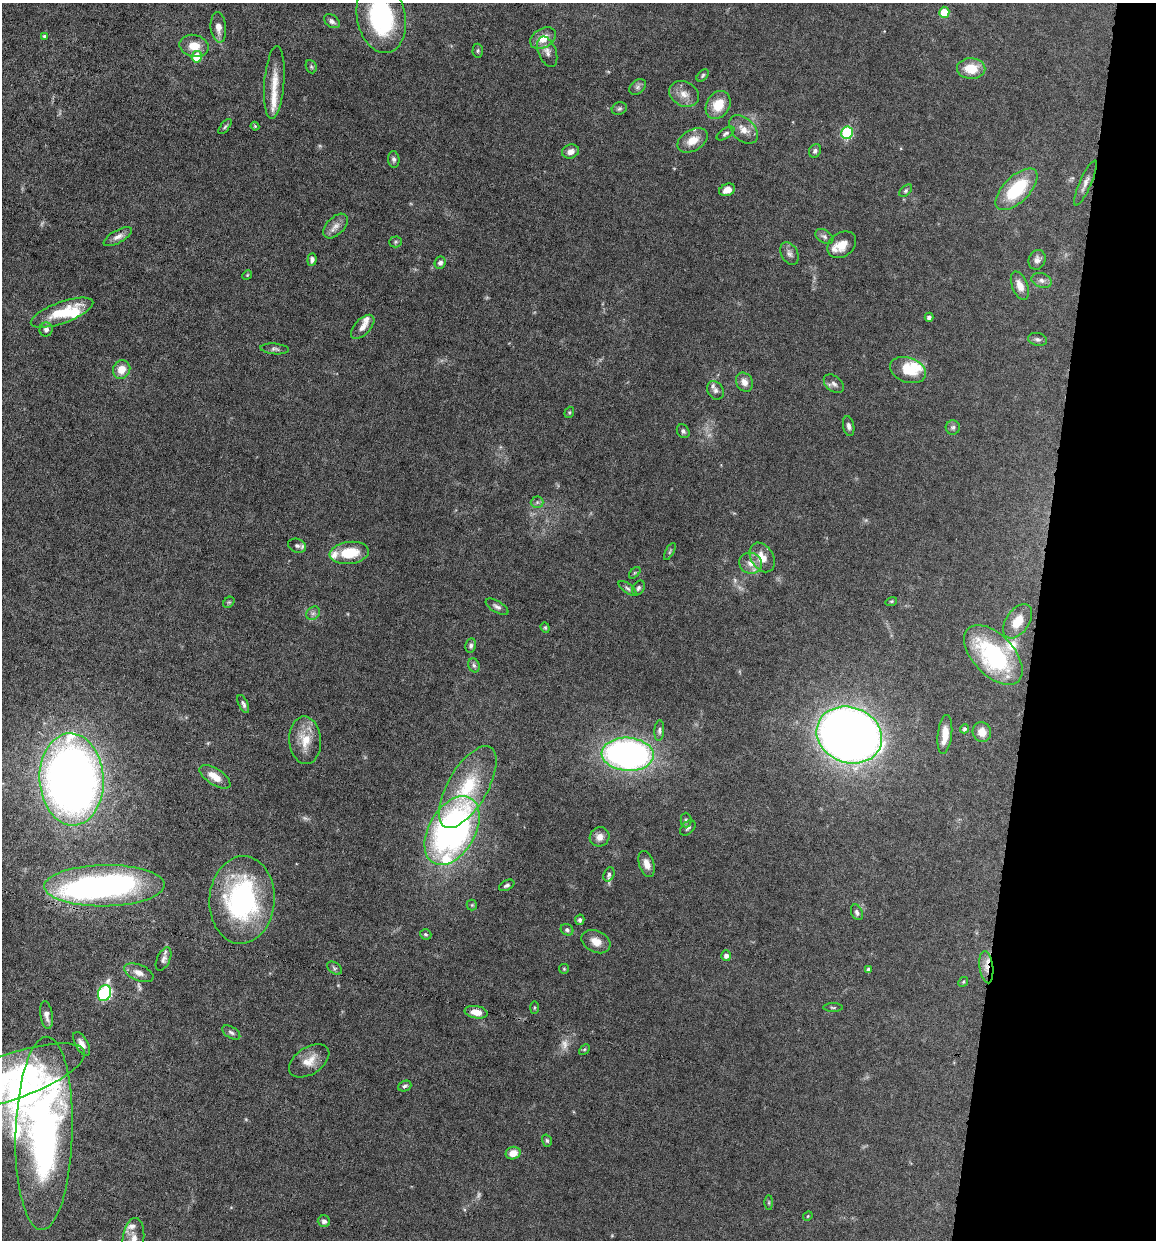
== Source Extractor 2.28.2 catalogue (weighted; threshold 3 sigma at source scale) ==
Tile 8 of 4 x 4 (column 4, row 2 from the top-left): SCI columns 3581-4734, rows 2475-3712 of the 4972 x 4949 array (HDU 1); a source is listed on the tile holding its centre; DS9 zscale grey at full resolution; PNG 1158 x 1242 px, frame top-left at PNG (2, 3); each listed source drawn as its Kron ellipse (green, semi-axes under 4 px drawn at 4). Shown black and unused: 10% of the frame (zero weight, under 6 of 12 exposures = <1% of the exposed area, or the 3 px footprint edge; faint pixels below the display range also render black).
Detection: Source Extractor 2.28.2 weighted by HDU 2 'WHT'; one run over the whole footprint, this tile lists its part. Background 0.0782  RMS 0.0027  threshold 0.011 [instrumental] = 3 sigma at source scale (4.09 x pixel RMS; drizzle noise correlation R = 1.36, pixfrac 0.8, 0.05/0.05 arcsec/px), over >= 5 px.
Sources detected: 147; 5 too faint to see at this stretch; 2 inside a brighter object's white glare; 2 long thin detections or spike segments (spike, bleed or trail) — neither listed nor drawn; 10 inside a brighter listed object's ellipse — not listed separately; the other 128 listed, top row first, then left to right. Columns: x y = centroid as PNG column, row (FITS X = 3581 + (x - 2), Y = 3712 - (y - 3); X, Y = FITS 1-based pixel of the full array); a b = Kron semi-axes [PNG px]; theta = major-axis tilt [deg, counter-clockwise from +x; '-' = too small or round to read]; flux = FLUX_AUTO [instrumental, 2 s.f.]
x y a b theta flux
944 12 5 5 - 4.6
381 17 36 24 -78 29
332 21 8 6 -36 0.9
218 27 15 7 -84 2.2
44 36 3 3 - 0.35
543 38 14 9 30 3.4
194 46 15 11 -12 3.8
478 51 7 5 88 0.41
547 52 16 9 -68 1.5
197 57 5 5 - 6.5
311 67 7 5 -68 0.4
971 69 14 10 -2 5.4
703 75 7 4 46 0.39
274 83 36 10 85 4.7
638 87 9 6 41 0.76
684 94 15 12 -29 2.5
718 105 15 11 58 5.2
619 109 8 6 24 0.54
255 126 4 3 - 0.28
225 127 9 3 50 0.42
743 129 17 11 -44 2.4
847 133 6 6 - 22
725 134 10 5 33 0.6
692 140 16 10 29 3.4
815 151 7 5 58 0.66
570 152 8 7 - 1.6
394 159 8 6 -84 0.65
1085 183 24 6 66 1.6
1016 189 26 13 45 14
727 190 8 6 20 2
906 191 7 4 45 0.44
336 226 15 8 46 1.7
824 236 10 6 -32 0.79
118 237 16 6 29 1.5
395 242 6 5 - 0.42
842 245 16 11 37 3.1
789 254 12 8 -60 1.2
312 260 6 4 85 0.88
1037 260 10 8 66 1.2
440 263 6 5 - 0.87
247 275 5 4 - 0.28
1042 280 10 7 -19 1.1
1020 286 15 8 -69 2.3
62 313 33 10 20 8.9
929 317 4 4 - 0.83
363 327 15 8 46 1.9
46 329 7 6 - 0.93
1038 339 10 6 -11 0.68
275 349 14 5 -5 0.77
122 369 9 8 - 3
908 370 18 12 -19 6.3
744 382 10 8 -60 1.7
834 384 11 7 -39 1
715 390 10 7 -56 1
569 412 6 4 70 0.32
849 426 10 5 -78 0.81
953 427 7 7 - 0.64
683 431 7 6 - 0.59
537 502 6 6 - 0.48
297 546 9 6 -19 0.82
670 551 9 3 61 0.33
349 553 20 11 7 7.3
762 557 16 11 -57 3.6
751 563 11 10 - 2.2
635 573 7 4 44 0.36
627 588 10 5 -37 0.63
638 588 8 5 58 0.58
891 601 6 4 19 0.29
229 602 6 5 - 0.39
497 607 13 5 -30 0.89
313 613 7 6 - 0.75
1018 621 19 11 54 4.8
545 628 5 4 - 0.32
471 646 7 5 78 0.66
993 655 36 20 -46 30
474 665 7 5 -67 0.59
243 704 10 4 -66 0.66
965 729 4 4 - 0.55
659 731 10 5 86 0.63
982 732 10 9 - 2.7
945 734 19 7 83 3.7
849 735 33 28 -20 280
305 740 24 16 -86 5.4
628 754 26 16 -4 92
215 777 18 8 -33 3.1
72 779 46 32 -87 210
468 787 46 20 60 15
686 820 7 5 -89 0.53
688 828 9 6 44 0.58
452 831 37 23 60 87
600 837 10 9 - 1.7
647 864 13 7 -72 1.9
609 874 7 5 65 0.56
507 885 8 5 27 0.63
104 886 60 20 1 77
242 900 44 32 86 41
472 905 5 5 - 0.33
857 912 8 5 -68 0.68
580 920 5 4 - 0.61
567 930 6 5 - 0.59
426 934 6 5 - 0.4
596 942 15 10 -26 2.5
726 956 5 5 - 0.98
164 959 12 6 65 0.97
986 967 16 6 -83 2.1
334 968 8 5 -34 0.59
564 969 5 5 - 0.3
869 970 4 3 - 0.76
139 973 15 8 -23 1.9
963 982 5 4 - 0.32
105 993 8 6 68 37
534 1007 6 3 89 0.28
833 1008 10 4 0 0.36
476 1012 12 6 -9 2.6
46 1015 14 6 -81 1.3
231 1032 10 5 -32 0.68
82 1044 13 6 -61 1.7
584 1049 6 4 45 0.3
309 1061 22 13 33 3.5
10 1077 78 23 19 34
405 1086 7 5 20 0.56
44 1133 97 28 88 110
547 1141 6 4 -73 0.41
513 1153 7 6 - 2.5
769 1203 7 4 90 0.32
808 1216 5 4 - 0.23
324 1221 6 6 - 0.82
133 1238 20 10 83 3.2
Overlapping masked pixels (flux is a lower limit): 1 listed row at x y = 986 967
Isophote crosses this tile's border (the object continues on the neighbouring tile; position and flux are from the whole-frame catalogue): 3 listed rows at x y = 381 17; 10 1077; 133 1238